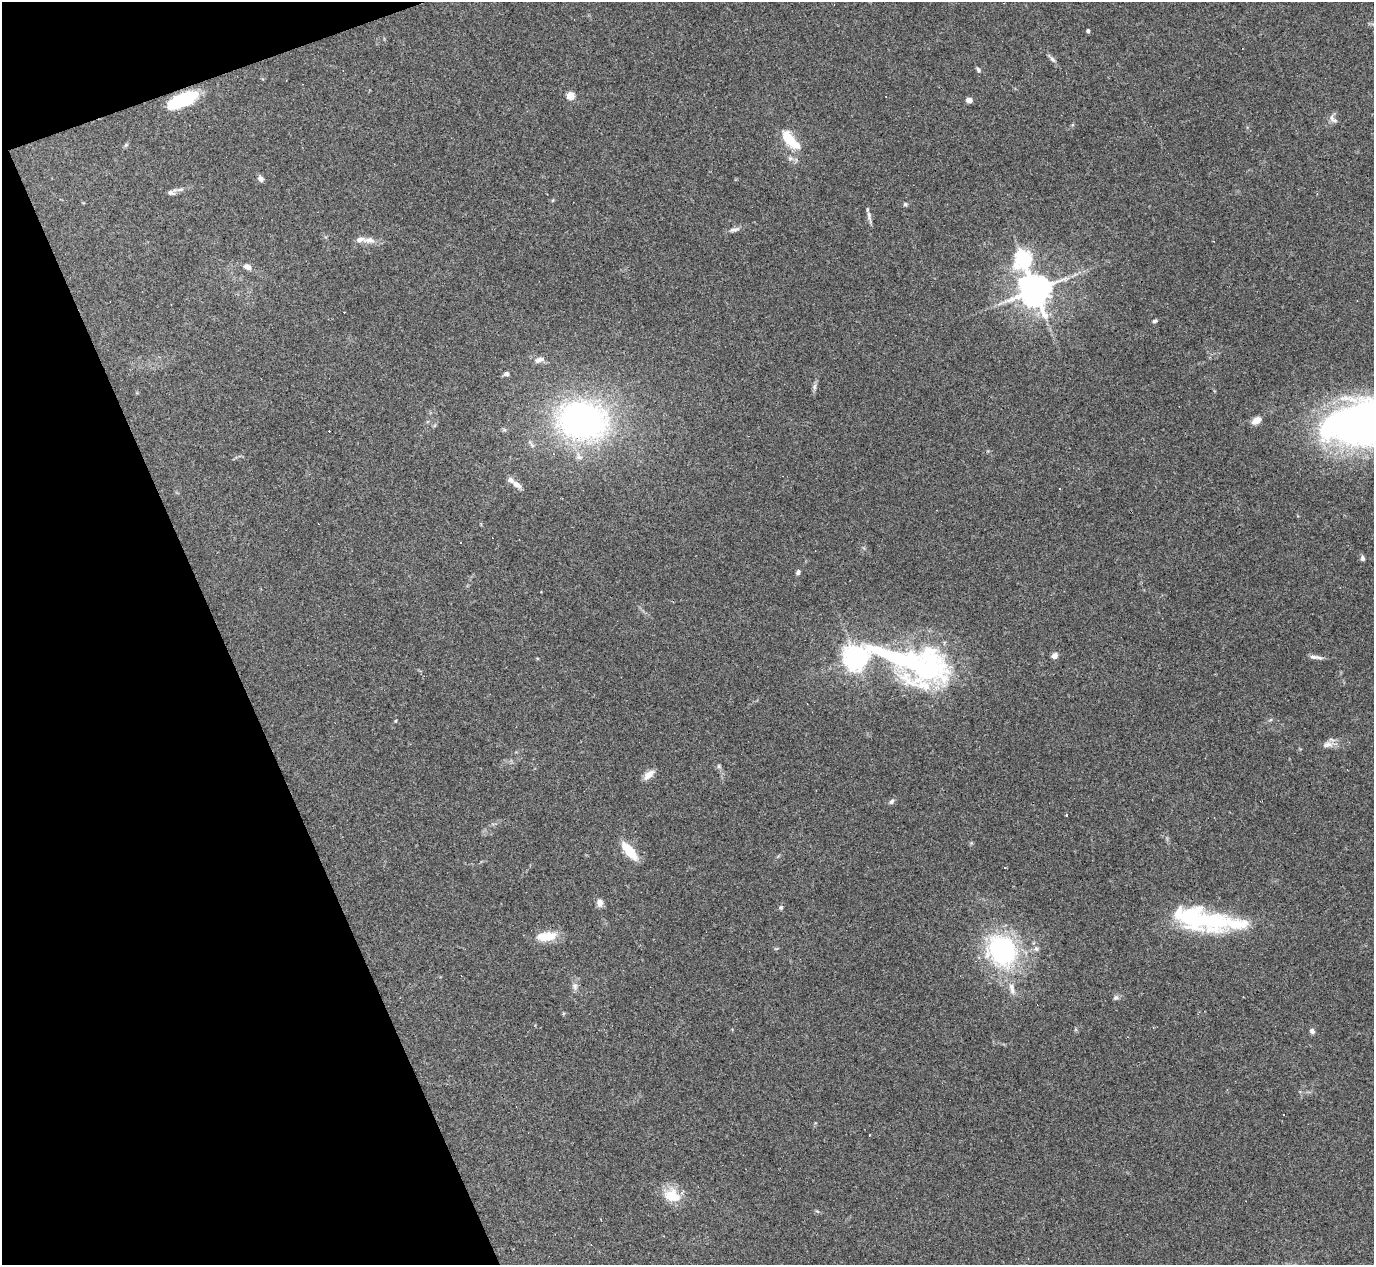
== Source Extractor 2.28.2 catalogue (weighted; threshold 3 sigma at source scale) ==
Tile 5 of 4 x 4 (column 1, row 2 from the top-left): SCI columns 1-1372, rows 2801-4063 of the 5488 x 5473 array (HDU 1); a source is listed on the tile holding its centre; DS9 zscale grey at full resolution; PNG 1376 x 1267 px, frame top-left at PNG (2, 2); no overlay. Shown black and unused: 18% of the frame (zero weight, under 3 of 4 exposures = <1% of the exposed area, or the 3 px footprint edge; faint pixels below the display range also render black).
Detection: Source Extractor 2.28.2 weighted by HDU 2 'WHT'; one run over the whole footprint, this tile lists its part. Background 0.16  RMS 0.0052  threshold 0.0233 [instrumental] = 3 sigma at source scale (4.5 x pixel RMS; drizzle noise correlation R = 1.50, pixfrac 1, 0.05/0.05 arcsec/px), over >= 5 px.
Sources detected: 66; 3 inside a brighter object's white glare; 8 cosmic-ray / hot-pixel residue — not listed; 4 inside a brighter listed object's ellipse — not listed separately; the other 51 listed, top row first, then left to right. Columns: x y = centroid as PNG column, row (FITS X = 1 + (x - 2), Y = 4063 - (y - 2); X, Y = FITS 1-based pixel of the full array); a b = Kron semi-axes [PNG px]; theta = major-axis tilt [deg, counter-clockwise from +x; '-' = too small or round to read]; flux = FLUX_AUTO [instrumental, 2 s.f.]
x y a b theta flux
1088 31 4 4 - 1.1
1052 59 10 6 -46 1.6
978 69 6 5 - 0.94
570 96 5 5 - 17
183 99 31 11 24 28
969 100 7 5 -7 2.1
1333 119 13 6 -52 1.9
790 140 21 9 -47 18
261 179 7 6 - 1.9
180 189 10 4 11 1.5
171 193 8 6 -25 1.4
905 204 6 5 - 0.79
869 216 15 5 -81 2
734 230 13 6 12 2.1
370 240 19 8 -1 4
247 267 11 7 -26 2.4
1035 290 16 10 -68 1100
1155 321 6 4 20 1
539 360 12 7 16 2.7
506 374 6 5 - 1.5
815 387 9 4 81 1.4
582 420 47 35 -7 160
1256 420 11 7 23 3.6
1357 428 68 50 2 230
516 484 12 6 -34 3.2
1060 489 3 2 - 0.29
1363 558 7 5 -88 1.2
798 572 6 4 53 1.3
872 648 3 3 - 7.8
1054 656 6 5 - 2.9
855 657 9 7 -80 490
1313 657 12 6 -12 2.1
930 666 57 45 56 83
395 721 4 3 - 0.53
1327 744 13 8 10 3.2
649 775 15 8 41 3.9
891 801 7 5 47 1.4
629 851 18 7 -50 16
600 903 9 7 -83 2.9
781 908 5 5 - 0.99
1191 917 40 28 -40 39
1236 924 87 25 -4 38
547 936 26 11 6 10
1002 950 37 34 -60 72
575 986 10 6 81 2
1012 988 18 7 -79 3.8
1116 997 8 6 31 1.3
1312 1031 6 6 - 1.6
1283 1115 3 2 - 0.51
672 1196 23 16 -26 11
817 1211 5 4 - 0.65
Overlapping masked pixels (flux is a lower limit): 1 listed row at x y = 183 99
Isophote crosses this tile's border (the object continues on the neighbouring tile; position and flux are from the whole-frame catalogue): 1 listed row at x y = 1357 428